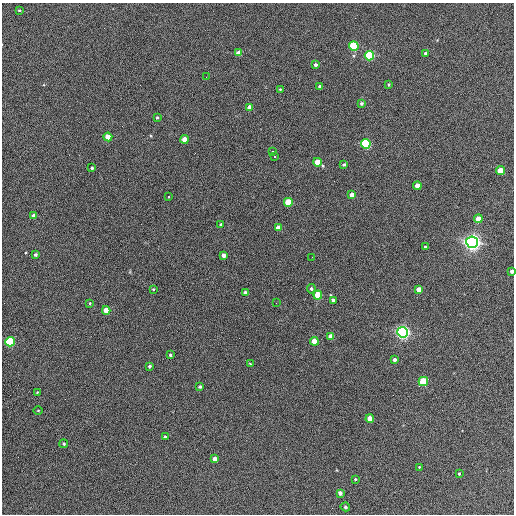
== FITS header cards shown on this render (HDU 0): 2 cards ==
NAXIS1  =                  512 / Axis length
NAXIS2  =                  512 / Axis length

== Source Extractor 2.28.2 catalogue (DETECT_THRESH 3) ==
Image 512 x 512 px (HDU 0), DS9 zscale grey, 1 PNG px = 1 image px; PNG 516 x 516 px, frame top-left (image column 1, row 512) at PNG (2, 3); each listed source drawn as its Kron ellipse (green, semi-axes under 4 px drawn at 4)
Background 398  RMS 21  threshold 64.3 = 3 sigma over >= 5 px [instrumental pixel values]
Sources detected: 66; all 66 listed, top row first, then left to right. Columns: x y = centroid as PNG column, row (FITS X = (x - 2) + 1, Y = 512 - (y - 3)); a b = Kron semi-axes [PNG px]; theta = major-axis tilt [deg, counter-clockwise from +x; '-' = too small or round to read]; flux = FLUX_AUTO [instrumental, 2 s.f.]
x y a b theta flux
19 10 3 3 - 1400
354 46 5 4 - 130000
239 53 4 4 - 14000
425 53 3 3 - 2500
369 56 5 4 - 170000
315 65 3 3 - 3300
206 77 2 2 - 600
389 84 3 3 - 1700
320 86 3 3 - 2700
280 89 3 2 - 1200
361 103 4 4 - 2900
250 107 4 4 - 9100
157 117 4 3 - 1700
108 137 4 4 - 21000
185 139 4 4 - 18000
366 144 5 4 - 150000
272 152 3 2 - 2000
274 156 3 2 - 3400
317 162 4 4 - 29000
344 164 4 3 - 2100
92 168 3 3 - 2100
500 171 4 4 - 34000
417 186 4 4 - 18000
352 195 4 4 - 13000
169 197 3 3 - 9000
288 202 4 4 - 57000
34 216 4 4 - 9600
478 219 4 4 - 22000
221 225 4 3 - 4400
278 228 4 4 - 11000
472 242 6 6 - 830000
425 247 3 3 - 1800
36 255 3 3 - 2800
223 255 4 3 - 7000
312 257 2 2 - 680
512 271 3 3 - 4100
153 289 3 2 - 1400
311 289 5 4 - 2400
419 289 4 4 - 14000
245 292 4 4 - 2900
318 295 4 4 - 51000
333 300 3 3 - 2900
90 303 3 3 - 15000
276 303 2 2 - 820
106 310 4 4 - 21000
403 332 5 5 - 550000
331 336 4 4 - 15000
314 341 4 4 - 20000
10 342 5 4 - 130000
170 355 4 3 - 2600
394 359 3 3 - 4800
250 364 3 3 - 1200
150 366 3 3 - 2200
423 382 4 4 - 90000
200 387 3 3 - 2700
37 392 3 2 - 1100
38 410 5 3 - 1200
370 419 4 4 - 23000
165 437 3 3 - 1700
64 444 4 4 - 2000
215 459 4 4 - 13000
419 467 2 2 - 940
459 474 4 3 - 1500
355 479 3 3 - 1500
340 493 4 4 - 6900
345 507 4 4 - 2500
At the frame edge (FLAGS 8, measured only in part): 1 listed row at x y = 512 271